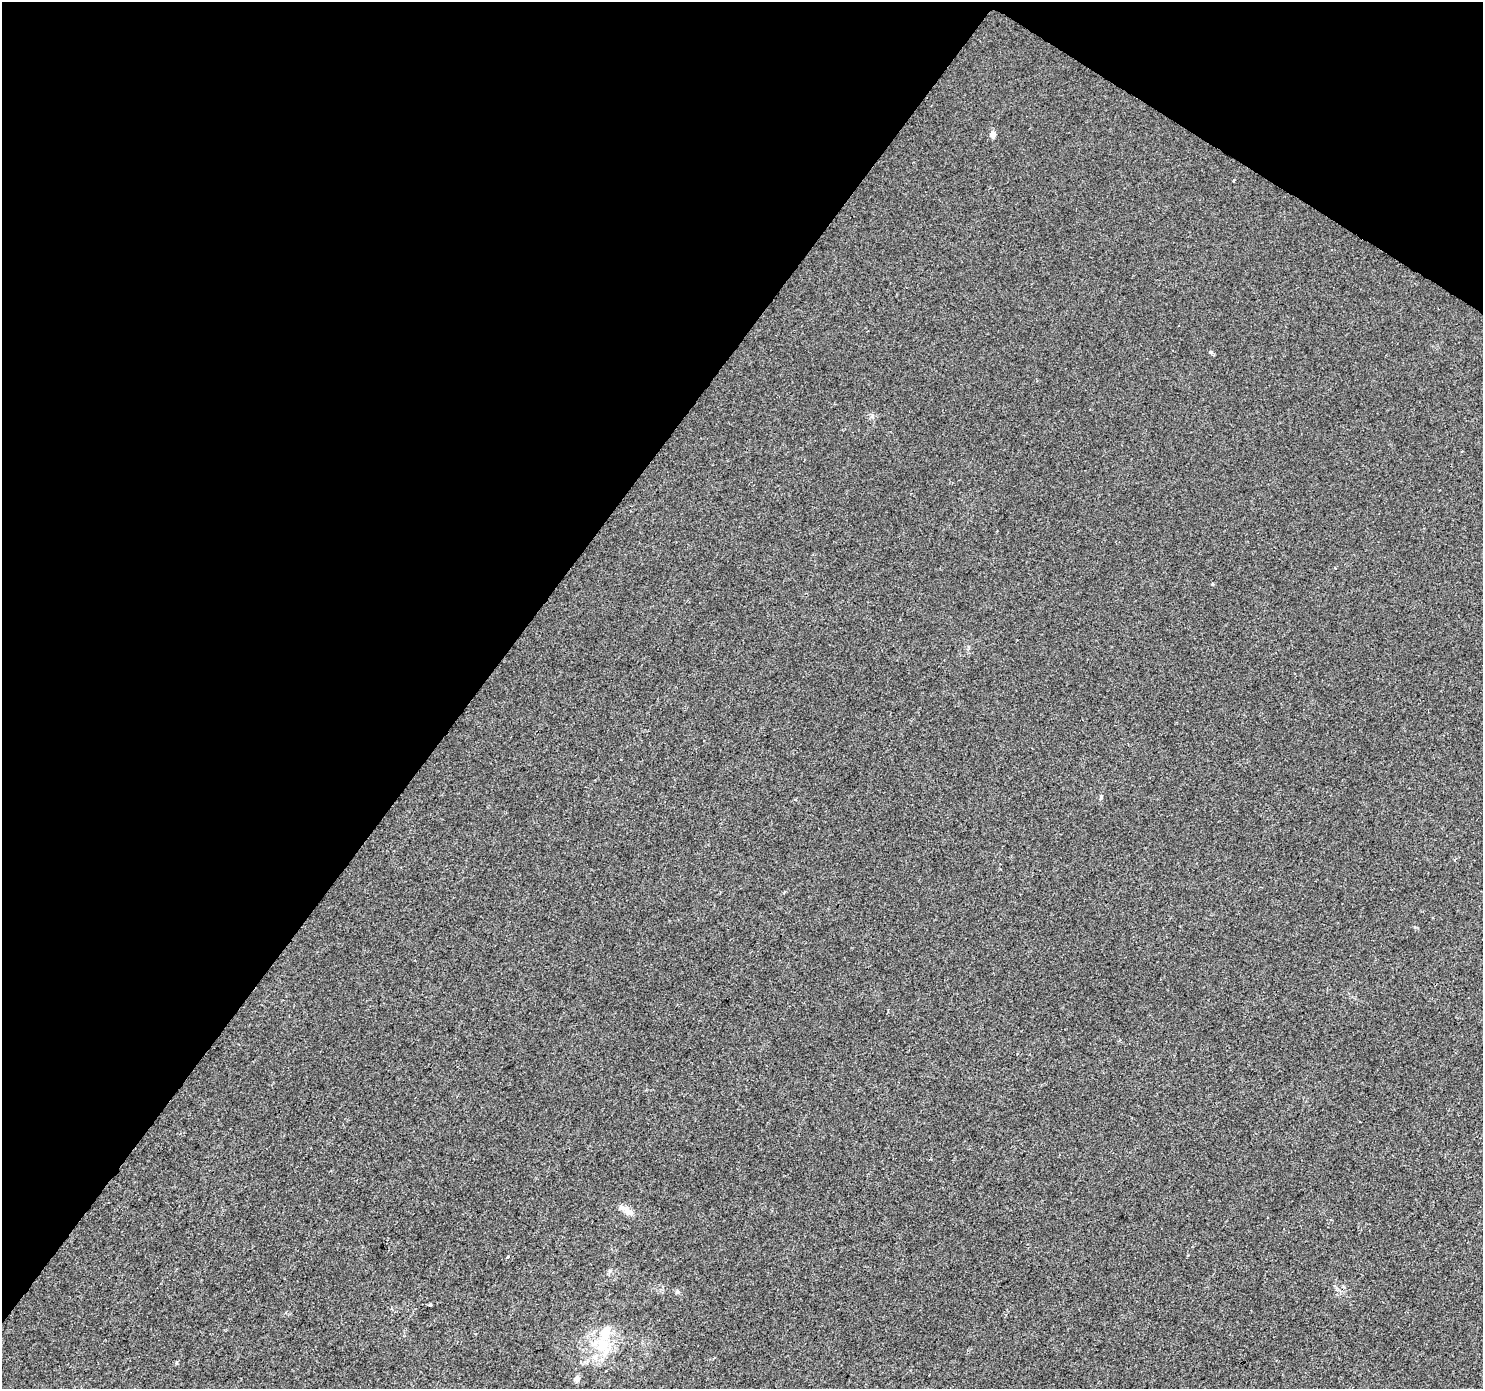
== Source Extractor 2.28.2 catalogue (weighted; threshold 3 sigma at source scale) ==
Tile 2 of 4 x 4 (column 2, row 1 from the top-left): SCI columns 1482-2962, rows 4347-5733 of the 5930 x 5985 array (HDU 1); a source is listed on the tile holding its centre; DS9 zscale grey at full resolution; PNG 1485 x 1391 px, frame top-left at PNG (2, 2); no overlay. Shown black and unused: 36% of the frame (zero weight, under 2 of 3 exposures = <1% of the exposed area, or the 3 px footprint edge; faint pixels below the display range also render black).
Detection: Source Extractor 2.28.2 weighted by HDU 2 'WHT'; one run over the whole footprint, this tile lists its part. Background 0.00612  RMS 0.0046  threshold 0.0208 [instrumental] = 3 sigma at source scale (4.5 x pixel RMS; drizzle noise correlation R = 1.50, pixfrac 1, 0.0396/0.0396 arcsec/px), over >= 5 px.
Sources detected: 15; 2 inside a brighter listed object's ellipse — not listed separately; the other 13 listed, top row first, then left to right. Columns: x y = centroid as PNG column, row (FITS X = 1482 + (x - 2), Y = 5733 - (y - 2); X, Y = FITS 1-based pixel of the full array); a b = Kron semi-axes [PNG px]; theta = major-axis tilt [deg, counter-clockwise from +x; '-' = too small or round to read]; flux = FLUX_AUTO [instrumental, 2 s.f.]
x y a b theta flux
993 134 5 4 - 5
1233 181 3 2 - 0.42
1211 352 4 4 - 1.1
1101 797 5 4 - 0.56
795 799 3 3 - 0.65
785 892 4 3 - 0.42
629 1212 15 8 -33 3.1
508 1257 3 3 - 5.4
677 1292 6 4 45 0.64
430 1304 3 3 - 0.83
602 1346 21 17 74 14
177 1362 5 3 - 0.5
577 1379 5 4 - 3.9